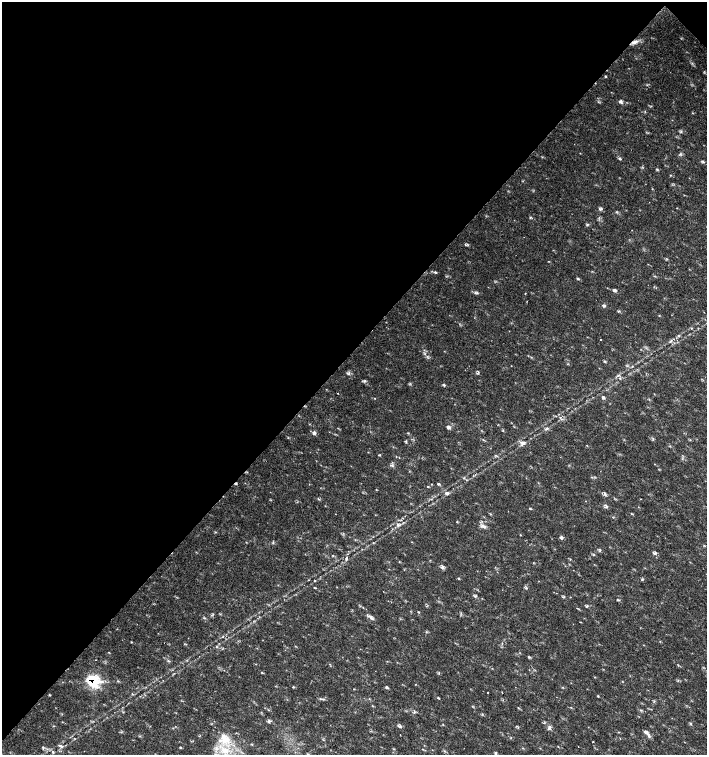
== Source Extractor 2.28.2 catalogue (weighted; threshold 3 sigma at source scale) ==
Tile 2 of 4 x 4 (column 2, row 1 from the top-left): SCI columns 1635-3043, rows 4518-6023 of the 6023 x 6029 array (HDU 1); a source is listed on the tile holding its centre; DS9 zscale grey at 2 x 2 block average (1 PNG px = mean of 2 x 2 image px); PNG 709 x 757 px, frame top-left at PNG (2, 2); no overlay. Shown black and unused: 47% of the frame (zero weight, under 2 of 3 exposures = <1% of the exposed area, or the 3 px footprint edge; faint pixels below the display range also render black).
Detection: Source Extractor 2.28.2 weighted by HDU 2 'WHT'; one run over the whole footprint, this tile lists its part. Background 0.0182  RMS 0.003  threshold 0.0136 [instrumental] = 3 sigma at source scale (4.5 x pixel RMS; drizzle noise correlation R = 1.50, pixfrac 1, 0.0396/0.0396 arcsec/px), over >= 5 px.
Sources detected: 108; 2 cosmic-ray / hot-pixel residue — not listed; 1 coinciding with a brighter row at this scale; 2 inside a brighter listed object's ellipse — not listed separately; the other 103 listed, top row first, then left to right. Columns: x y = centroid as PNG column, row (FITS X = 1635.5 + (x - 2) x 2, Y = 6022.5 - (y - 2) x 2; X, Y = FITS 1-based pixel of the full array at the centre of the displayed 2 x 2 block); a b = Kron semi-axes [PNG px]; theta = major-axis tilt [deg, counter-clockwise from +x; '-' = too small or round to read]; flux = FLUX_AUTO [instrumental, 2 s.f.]
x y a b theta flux
634 42 10 4 15 3.4
605 76 2 2 - 0.65
620 102 7 3 -45 1.6
681 132 3 2 - 0.61
620 158 4 3 - 1
657 169 4 3 - 0.64
670 175 2 2 - 0.45
601 208 4 2 - 0.65
616 212 3 2 - 0.52
587 225 3 3 - 0.78
465 245 3 2 - 0.56
548 261 3 2 - 0.32
435 272 4 3 - 0.87
578 279 3 2 - 1.1
615 290 4 4 - 1.2
475 293 4 3 - 0.91
525 293 2 2 - 0.56
604 306 4 3 - 1.4
691 328 3 2 - 0.47
679 336 3 2 - 0.42
601 339 2 2 - 0.96
671 341 6 3 42 1
605 361 3 2 - 0.65
632 366 3 2 - 0.46
349 373 6 2 59 0.6
620 378 3 2 - 0.59
365 381 4 3 - 0.98
444 385 3 3 - 1
338 393 2 2 - 0.31
603 397 4 3 - 1.4
375 398 2 2 - 0.3
448 427 4 3 - 2.6
547 428 4 2 - 0.8
503 430 3 2 - 0.44
314 433 5 4 - 1.8
408 433 2 2 - 0.41
406 441 4 3 - 0.78
523 443 6 4 17 2
379 455 4 2 - 0.52
392 465 5 2 - 0.91
438 484 3 3 - 0.79
427 487 3 2 - 0.49
376 490 3 2 - 0.31
446 493 6 4 -4 1.6
604 494 4 3 - 1.1
318 499 3 2 - 0.54
606 506 7 4 -78 1.4
530 508 3 2 - 0.69
401 520 3 2 - 0.43
457 522 3 2 - 0.39
398 525 4 3 - 1.2
485 527 7 4 -30 2.1
520 535 2 2 - 0.37
561 537 4 3 - 1.6
246 542 3 2 - 0.34
655 553 6 4 -4 1.2
333 555 3 2 - 0.48
346 559 5 3 - 1.4
442 567 5 4 - 1.4
458 578 3 2 - 0.79
642 579 4 2 - 0.62
314 581 3 2 - 0.44
526 588 3 3 - 0.63
475 596 5 2 - 0.4
564 597 4 2 - 0.51
617 600 4 2 - 0.62
587 606 4 2 - 0.48
418 612 3 2 - 0.46
371 617 5 4 - 1.5
131 642 2 2 - 0.42
502 643 3 2 - 0.59
217 647 3 3 - 0.58
529 657 3 2 - 0.59
262 673 3 2 - 0.52
93 681 8 8 - 40
293 687 3 2 - 0.67
386 687 3 3 - 1.2
562 687 3 2 - 0.47
354 689 3 2 - 0.32
488 692 2 2 - 0.67
49 695 3 3 - 0.55
598 696 3 2 - 0.51
438 698 3 2 - 0.76
320 699 3 3 - 0.66
369 699 3 2 - 0.36
518 708 2 2 - 0.4
414 712 5 2 - 0.63
269 721 6 3 74 1
443 725 3 2 - 0.38
399 726 5 4 - 1.4
550 728 7 3 57 1.2
647 733 10 4 -42 2.6
400 735 2 2 - 0.29
224 738 16 15 - 16
593 742 2 2 - 0.75
251 744 3 2 - 0.5
60 745 4 3 - 1
180 747 4 2 - 0.56
43 748 4 2 - 0.61
393 749 3 2 - 0.48
422 749 4 2 - 0.41
53 752 3 2 - 0.78
496 753 3 3 - 0.73
Overlapping masked pixels (flux is a lower limit): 2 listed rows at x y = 634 42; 93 681
Diffuse or blended objects may show on this block-average render without a row.